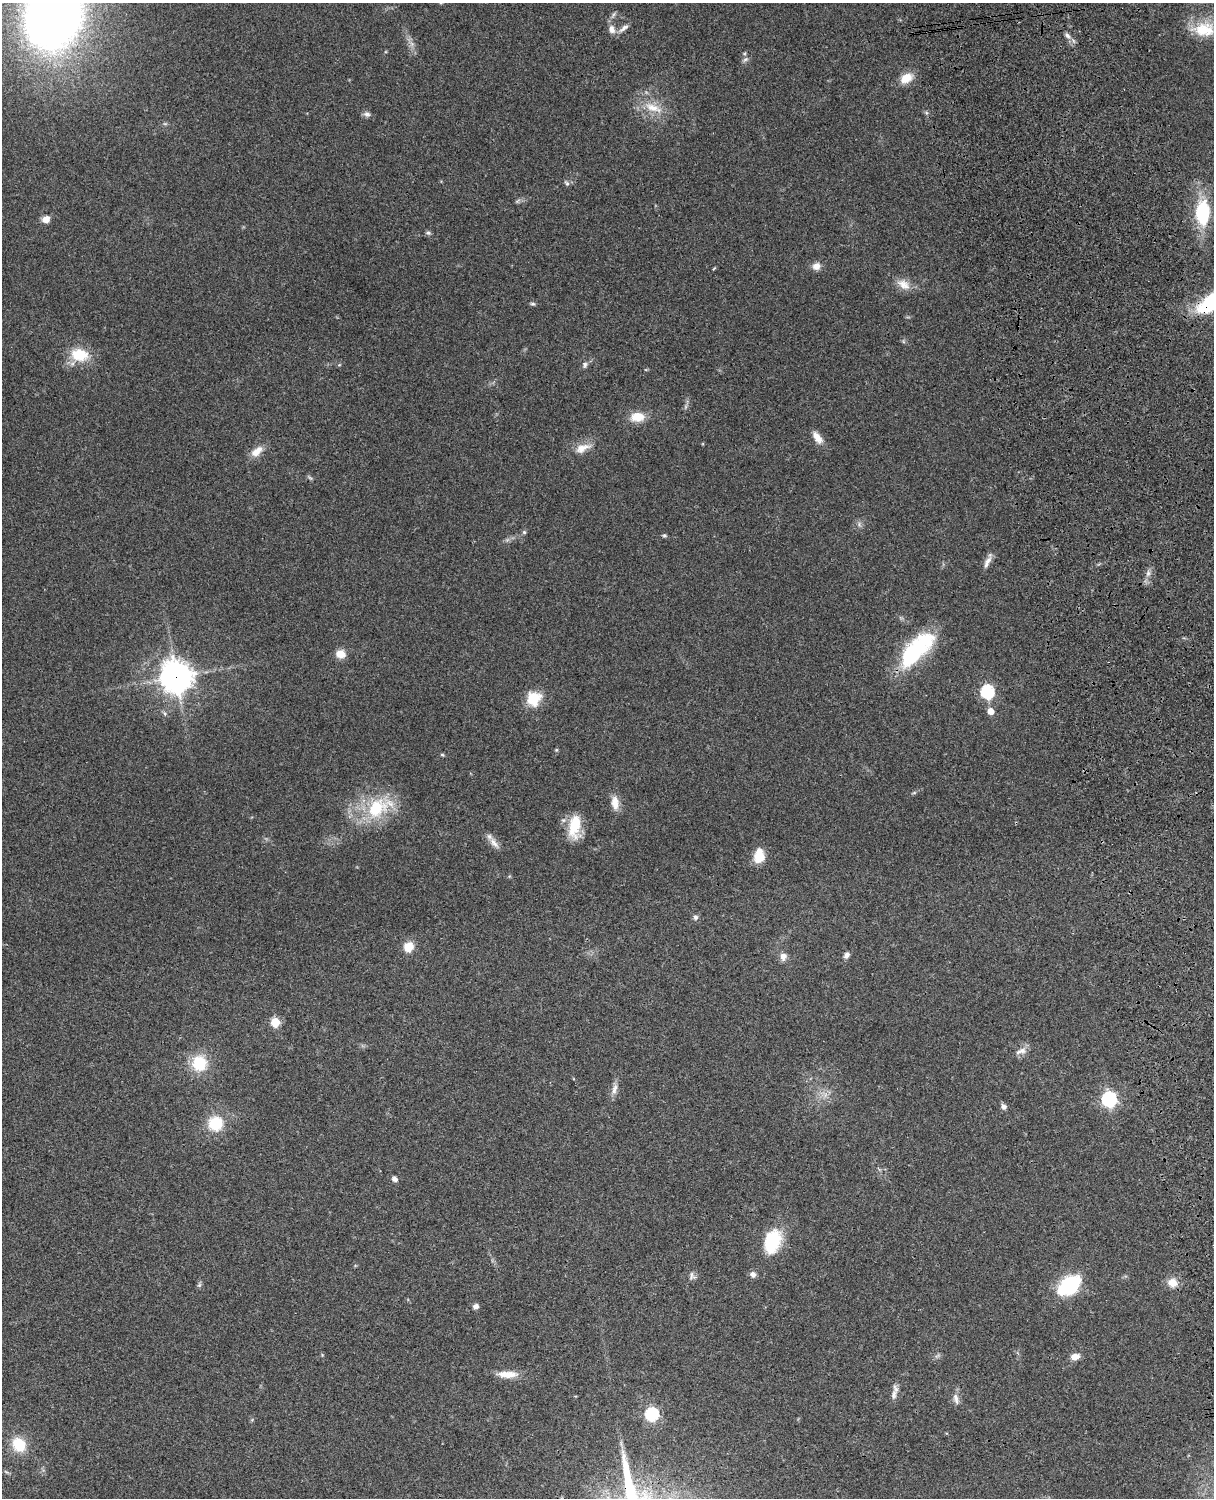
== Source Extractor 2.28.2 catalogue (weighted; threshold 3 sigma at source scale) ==
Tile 6 of 4 x 3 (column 2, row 2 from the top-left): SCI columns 1334-2545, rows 1772-3267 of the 5088 x 4926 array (HDU 1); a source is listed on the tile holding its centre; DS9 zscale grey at full resolution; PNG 1216 x 1500 px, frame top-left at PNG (2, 3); no overlay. Shown black and unused: <1% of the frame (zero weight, under 3 of 4 exposures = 6% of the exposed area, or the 3 px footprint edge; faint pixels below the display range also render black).
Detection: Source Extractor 2.28.2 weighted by HDU 2 'WHT'; one run over the whole footprint, this tile lists its part. Background 0.103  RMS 0.0065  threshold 0.0292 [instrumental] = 3 sigma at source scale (4.5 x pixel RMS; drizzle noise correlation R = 1.50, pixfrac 1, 0.05/0.05 arcsec/px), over >= 5 px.
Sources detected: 77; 3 too faint to see at this stretch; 2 inside a brighter object's white glare — not listed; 1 inside a brighter listed object's ellipse — not listed separately; the other 71 listed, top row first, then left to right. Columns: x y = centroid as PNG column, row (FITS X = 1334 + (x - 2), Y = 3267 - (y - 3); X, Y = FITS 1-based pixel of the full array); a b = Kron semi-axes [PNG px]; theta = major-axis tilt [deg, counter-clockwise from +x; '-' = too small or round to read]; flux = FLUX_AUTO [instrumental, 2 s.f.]
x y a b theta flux
53 14 50 39 75 680
624 28 17 5 35 3.2
612 29 12 8 -66 4.2
1204 29 31 19 0 20
1067 35 9 6 -51 2.3
745 59 9 5 33 1.6
906 78 16 11 31 9.3
653 108 28 11 -21 13
926 112 6 4 -20 0.99
367 114 10 7 -18 2.2
567 183 9 4 -55 1.3
517 201 9 4 31 1.3
1203 209 23 18 -66 26
46 219 8 7 - 4.8
428 233 7 5 -14 1.4
816 266 9 8 - 4.8
903 284 19 12 -32 7.4
1210 303 26 14 42 48
533 304 7 5 0 1.1
80 355 21 15 -7 20
585 365 8 6 75 1.8
685 407 7 4 71 1.2
637 417 18 12 3 10
817 437 16 8 -55 6.4
582 448 23 11 23 8.2
257 451 17 9 42 7.4
859 524 6 6 - 1.7
524 532 5 5 - 1.1
664 535 5 5 - 1
988 561 14 8 45 3.8
1148 573 9 6 64 2.6
916 648 47 22 44 56
340 654 9 8 - 9
176 677 11 10 - 910
987 692 6 6 - 99
534 699 15 14 - 17
991 711 5 5 - 7.4
556 750 5 5 - 0.74
442 755 6 4 -2 0.78
615 803 18 9 -82 7.1
378 807 40 24 30 40
574 826 28 13 85 19
494 843 20 7 -52 4.8
759 856 17 12 80 11
695 917 7 6 - 1.8
408 947 11 10 - 9.5
847 955 7 5 57 3.1
783 956 10 9 - 3.9
275 1022 5 5 - 31
1021 1051 17 7 20 4.3
199 1063 16 16 - 24
614 1089 18 7 74 4.2
1109 1099 7 6 - 160
1004 1107 7 6 - 2.5
215 1123 18 17 - 20
395 1179 7 6 - 2.5
772 1241 25 16 70 34
753 1275 7 7 - 3.1
692 1276 11 9 -80 2.6
1172 1283 11 10 - 7.9
199 1285 7 4 45 1.2
1069 1285 25 16 36 43
476 1306 7 6 - 2.6
322 1355 4 4 - 0.63
1075 1357 11 8 18 4.8
507 1374 25 8 -2 8.9
894 1394 16 8 80 3.9
956 1399 16 7 -76 3.8
652 1414 6 6 - 100
19 1444 15 12 -56 20
6 1472 8 3 -44 0.93
Overlapping masked pixels (flux is a lower limit): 2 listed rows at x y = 1210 303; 176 677
Isophote crosses this tile's border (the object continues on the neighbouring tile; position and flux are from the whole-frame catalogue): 1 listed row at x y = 53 14